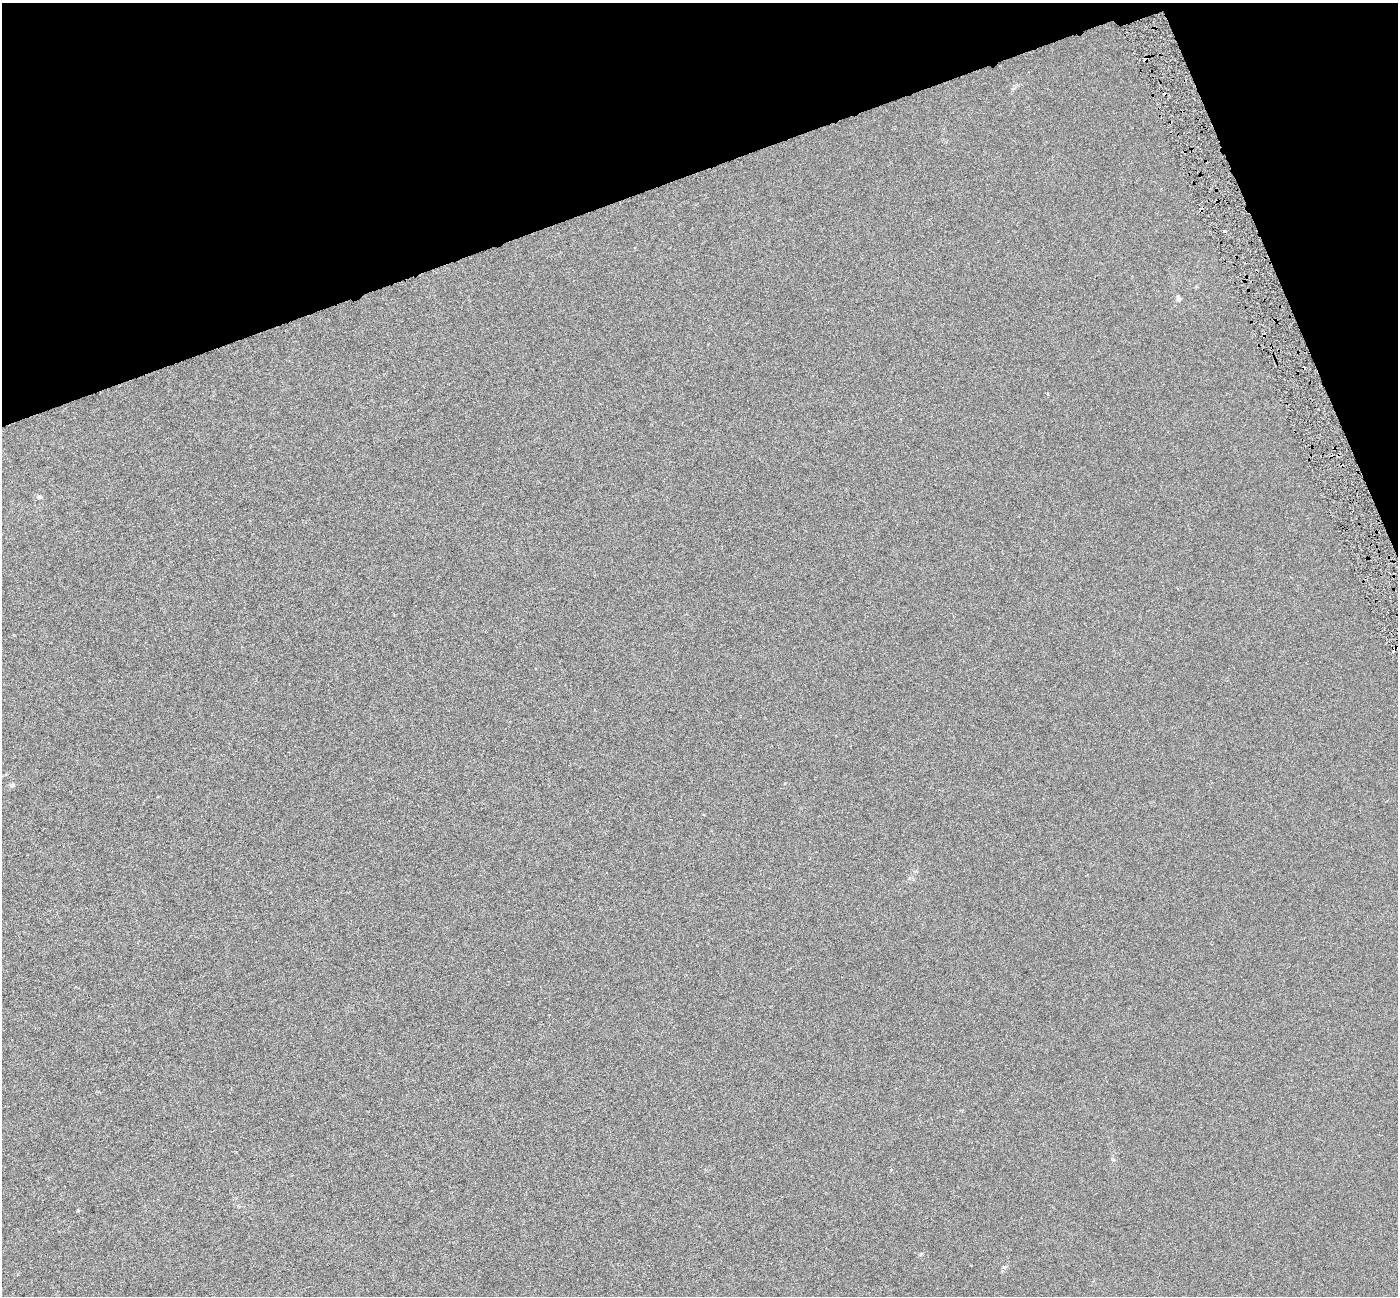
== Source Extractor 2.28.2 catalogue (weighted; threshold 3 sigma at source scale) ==
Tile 3 of 4 x 4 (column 3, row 1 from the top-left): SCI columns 2796-4191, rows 4027-5320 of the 5589 x 5407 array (HDU 1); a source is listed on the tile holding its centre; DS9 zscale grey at full resolution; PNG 1400 x 1298 px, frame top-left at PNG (2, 3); no overlay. Shown black and unused: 17% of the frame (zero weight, under 3 of 6 exposures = <1% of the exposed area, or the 3 px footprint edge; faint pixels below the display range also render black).
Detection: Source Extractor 2.28.2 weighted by HDU 2 'WHT'; one run over the whole footprint, this tile lists its part. Background -4.04e-04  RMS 0.0024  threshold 0.00972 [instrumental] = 3 sigma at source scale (4.09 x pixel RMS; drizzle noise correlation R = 1.36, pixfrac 0.8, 0.0396/0.0396 arcsec/px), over >= 5 px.
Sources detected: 9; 3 cosmic-ray / hot-pixel residue — not listed; the other 6 listed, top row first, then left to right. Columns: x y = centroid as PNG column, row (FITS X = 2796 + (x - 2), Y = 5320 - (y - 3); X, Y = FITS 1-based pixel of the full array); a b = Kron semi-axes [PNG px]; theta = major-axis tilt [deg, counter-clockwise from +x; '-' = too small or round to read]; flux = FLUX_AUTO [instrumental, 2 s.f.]
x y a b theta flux
1145 59 6 3 49 0.49
1201 211 5 4 - 0.35
1224 231 3 2 - 0.22
1178 299 9 5 -72 0.49
12 785 6 5 - 0.35
78 1210 4 4 - 0.22
Overlapping masked pixels (flux is a lower limit): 2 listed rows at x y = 1145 59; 1201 211